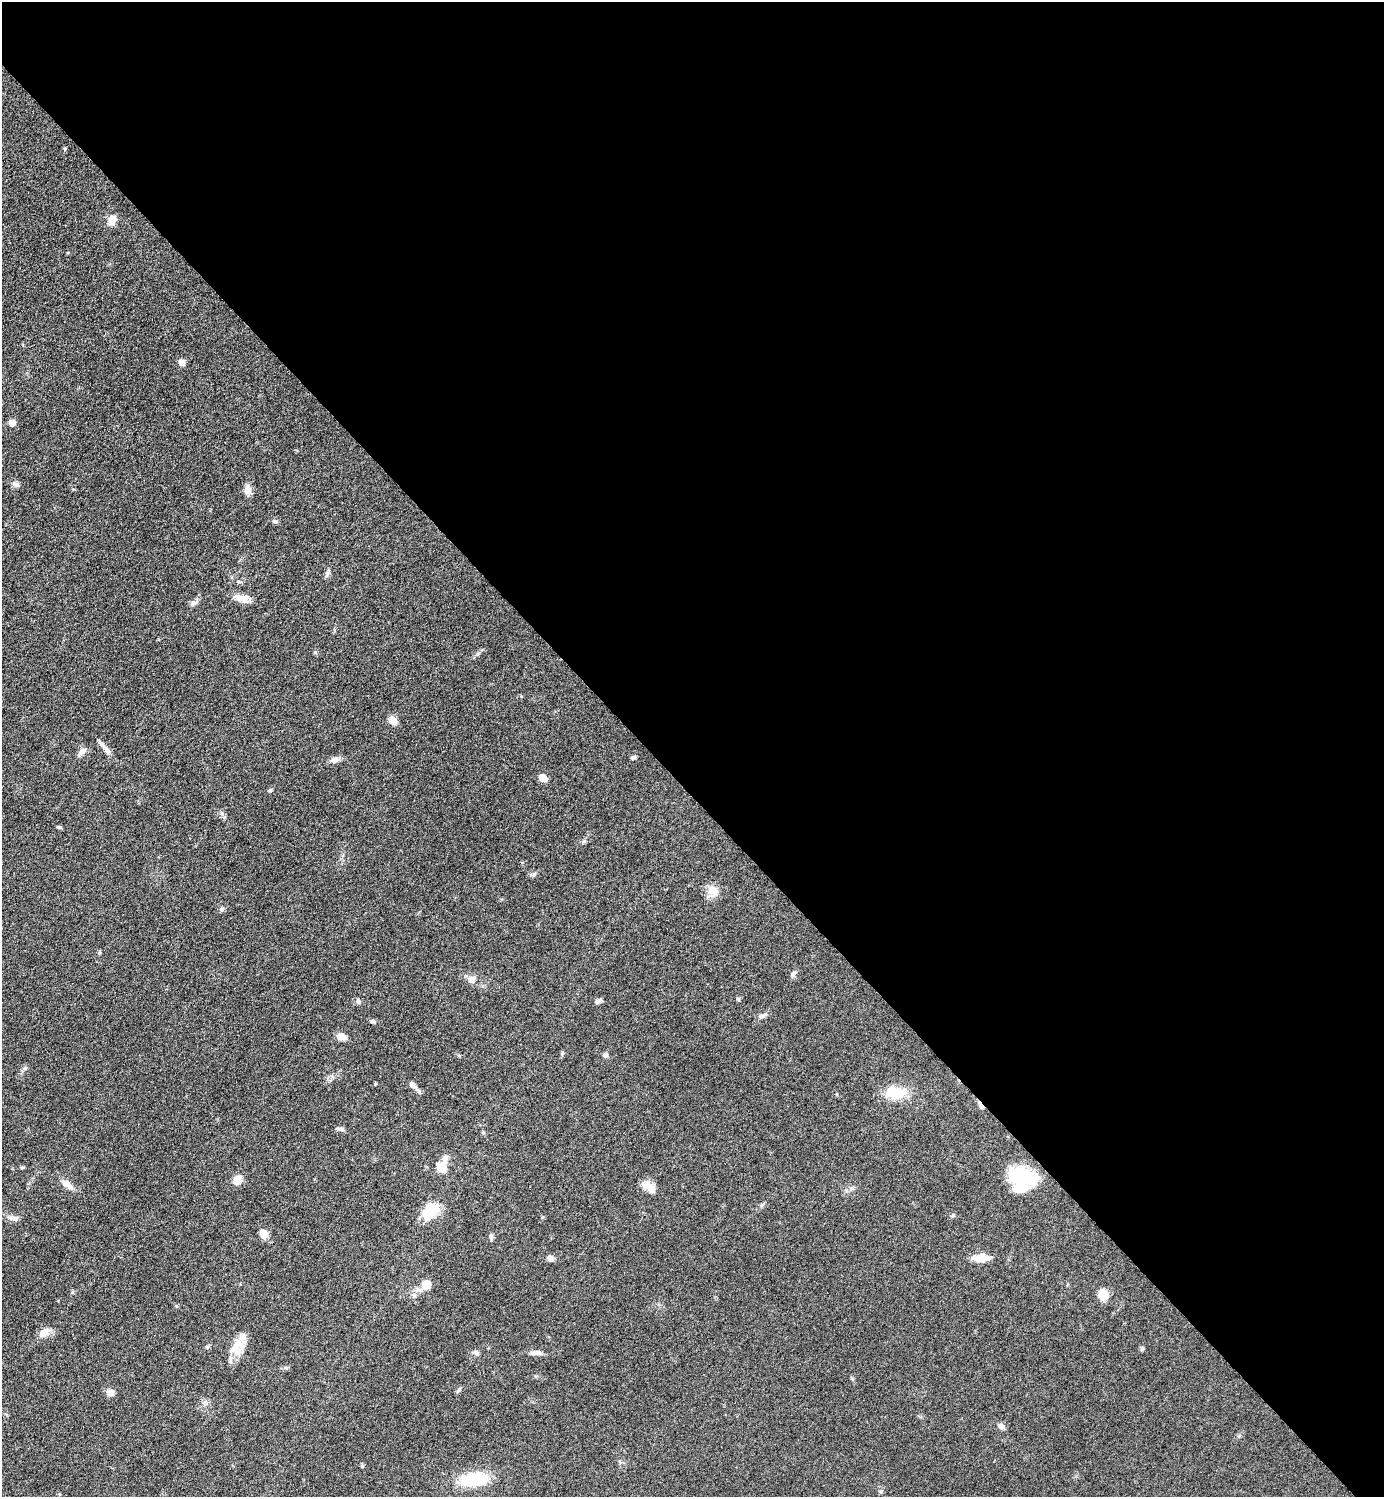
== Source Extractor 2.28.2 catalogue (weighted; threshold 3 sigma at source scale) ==
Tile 8 of 4 x 4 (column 4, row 2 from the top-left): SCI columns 4453-5834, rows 3000-4494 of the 6002 x 6002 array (HDU 1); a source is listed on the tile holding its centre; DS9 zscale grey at full resolution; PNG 1386 x 1499 px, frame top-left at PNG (2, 2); no overlay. Shown black and unused: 53% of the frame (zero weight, under 6 of 12 exposures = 1% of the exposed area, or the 3 px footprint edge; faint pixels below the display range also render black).
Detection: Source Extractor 2.28.2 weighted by HDU 2 'WHT'; one run over the whole footprint, this tile lists its part. Background 0.0871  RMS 0.0038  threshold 0.0156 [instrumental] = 3 sigma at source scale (4.09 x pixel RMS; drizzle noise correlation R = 1.36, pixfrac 0.8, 0.05/0.05 arcsec/px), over >= 5 px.
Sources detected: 64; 2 inside a brighter object's white glare — not listed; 2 inside a brighter listed object's ellipse — not listed separately; the other 60 listed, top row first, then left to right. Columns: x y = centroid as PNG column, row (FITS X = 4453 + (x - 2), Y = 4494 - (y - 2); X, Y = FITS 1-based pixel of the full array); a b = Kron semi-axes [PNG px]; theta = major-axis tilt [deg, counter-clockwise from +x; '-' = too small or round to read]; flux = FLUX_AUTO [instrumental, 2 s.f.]
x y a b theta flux
65 149 5 4 - 0.39
112 220 13 9 69 3.1
182 362 7 6 - 2.2
12 423 5 5 - 4.3
16 484 9 7 -13 1.2
248 490 12 8 81 2.4
275 521 9 5 -17 0.8
327 573 8 4 71 0.8
242 598 20 9 -11 3.3
193 603 9 6 60 1.1
393 721 12 9 -63 2.1
106 748 22 5 -50 2.1
82 751 13 7 37 1.7
633 758 6 4 31 0.72
335 760 11 8 18 1.6
543 778 9 6 -31 2.8
59 827 6 4 18 0.5
534 874 7 4 71 0.58
712 890 15 13 8 3.8
221 909 6 6 - 0.75
793 974 9 6 48 1
471 979 10 9 - 2.1
738 999 5 4 - 0.42
358 1001 6 5 - 0.7
598 1001 8 6 19 0.91
761 1016 9 6 11 1
373 1021 7 5 -11 0.74
341 1037 11 8 -17 2.4
562 1053 6 4 88 0.48
605 1055 6 5 - 0.84
412 1085 8 6 -40 1.7
896 1093 22 12 -10 10
981 1105 12 4 -56 1.3
342 1129 9 6 -7 0.91
442 1168 14 11 -47 3.6
1021 1176 36 19 -15 19
237 1180 12 9 49 3.3
67 1184 16 7 -37 3
647 1185 16 11 5 2.9
431 1210 20 16 -69 7.6
953 1215 5 4 - 0.46
13 1218 11 7 -17 1.8
264 1234 9 7 -58 4.2
491 1236 8 4 -85 0.9
550 1258 7 6 - 2
980 1258 18 11 2 3.9
427 1284 13 11 42 3.5
1103 1295 10 8 -67 5.5
44 1333 15 9 34 3.2
207 1347 6 5 - 0.59
236 1347 28 15 70 6.6
1142 1349 6 5 - 0.63
476 1353 8 6 -38 1
535 1353 15 5 3 1.5
458 1390 8 4 47 0.68
110 1392 10 9 - 1.8
1001 1426 7 6 - 1.7
362 1466 5 4 - 0.46
474 1479 26 13 8 17
881 1491 6 3 19 0.5
Overlapping masked pixels (flux is a lower limit): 1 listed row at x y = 981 1105
Unlisted compact peaks at least as high as the median listed source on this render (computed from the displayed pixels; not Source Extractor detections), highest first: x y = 270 790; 22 1167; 315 652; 99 953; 584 841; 221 813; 25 1068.